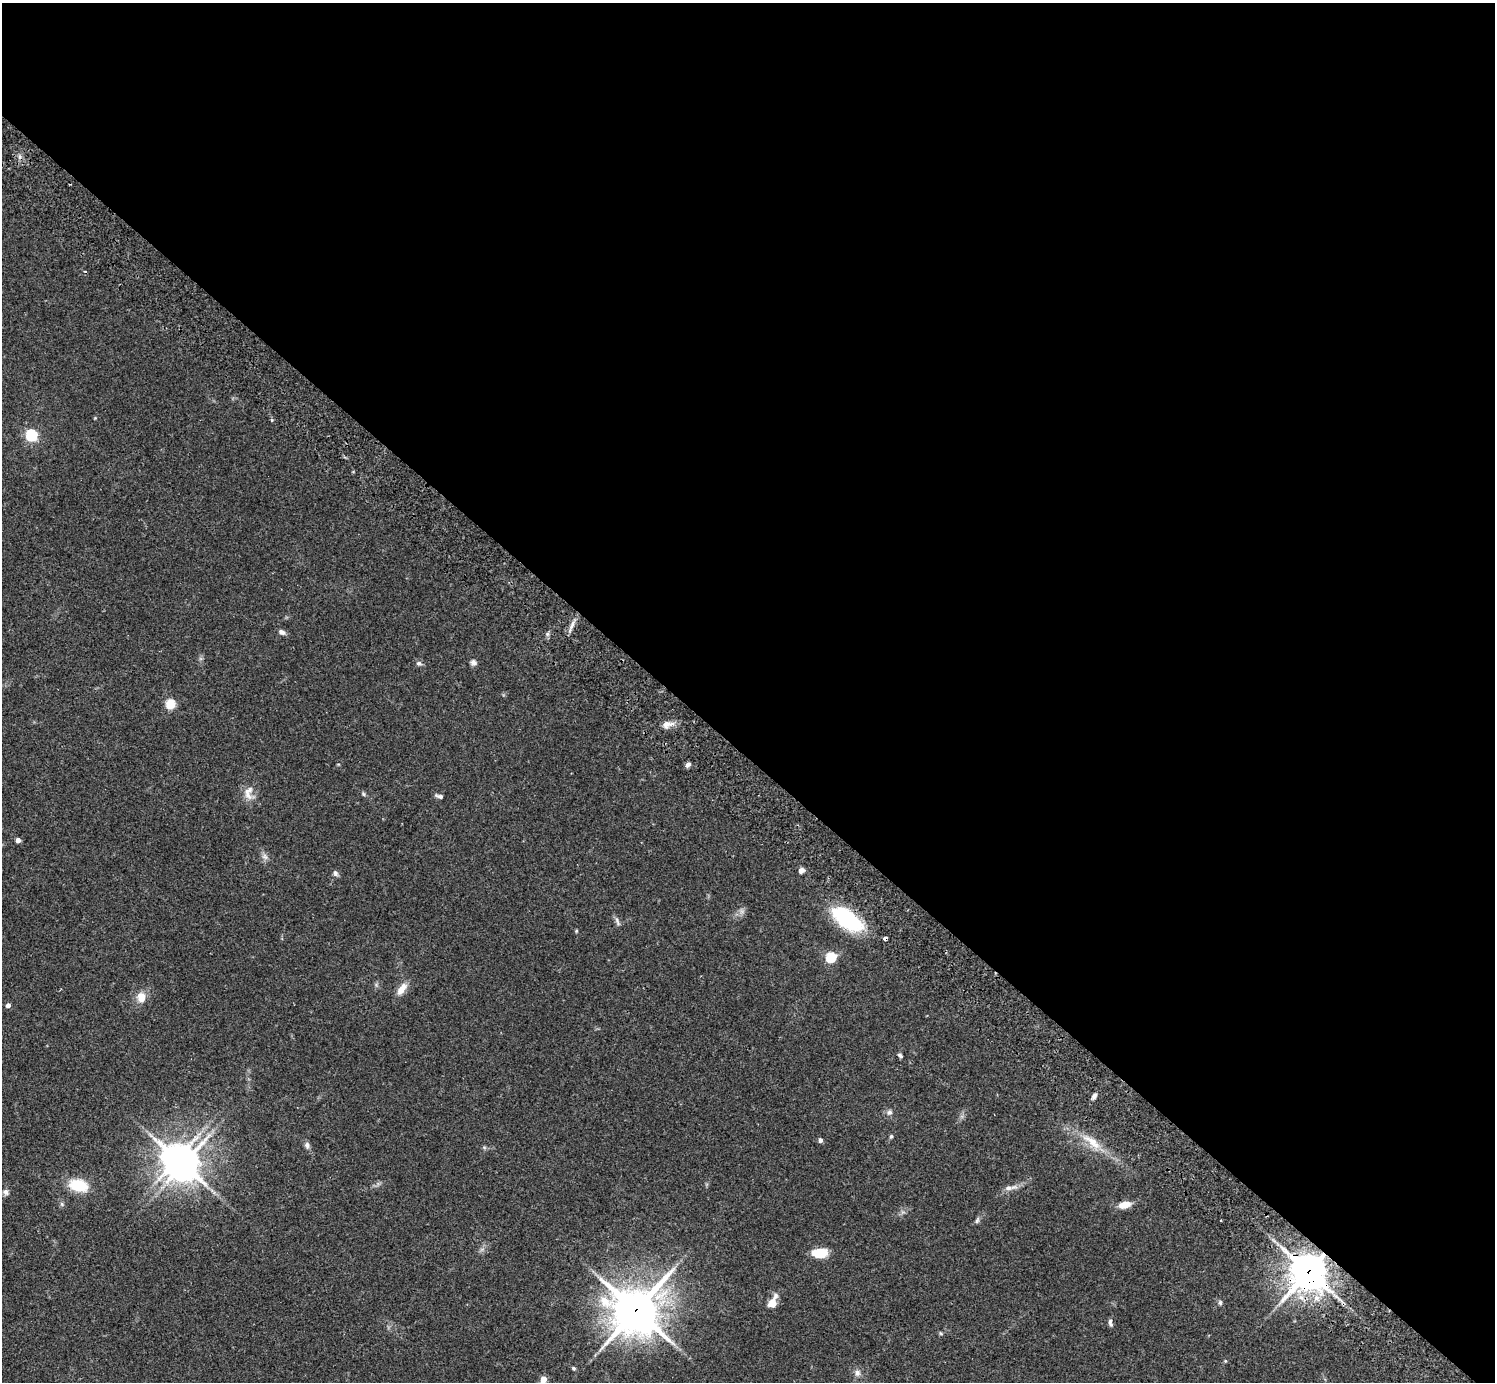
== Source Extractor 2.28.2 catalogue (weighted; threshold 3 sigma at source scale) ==
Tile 3 of 4 x 4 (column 3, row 1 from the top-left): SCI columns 3031-4523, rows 4484-5863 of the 6059 x 6069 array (HDU 1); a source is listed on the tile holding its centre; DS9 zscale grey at full resolution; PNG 1497 x 1384 px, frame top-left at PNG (2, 3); no overlay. Shown black and unused: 55% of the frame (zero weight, under 2 of 3 exposures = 3% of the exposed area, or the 3 px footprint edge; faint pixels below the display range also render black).
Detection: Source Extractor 2.28.2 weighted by HDU 2 'WHT'; one run over the whole footprint, this tile lists its part. Background 0.107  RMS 0.0065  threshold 0.029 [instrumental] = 3 sigma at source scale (4.5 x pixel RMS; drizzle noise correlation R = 1.50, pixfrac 1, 0.05/0.05 arcsec/px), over >= 5 px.
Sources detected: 53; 1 inside a brighter object's white glare — not listed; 3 inside a brighter listed object's ellipse — not listed separately; the other 49 listed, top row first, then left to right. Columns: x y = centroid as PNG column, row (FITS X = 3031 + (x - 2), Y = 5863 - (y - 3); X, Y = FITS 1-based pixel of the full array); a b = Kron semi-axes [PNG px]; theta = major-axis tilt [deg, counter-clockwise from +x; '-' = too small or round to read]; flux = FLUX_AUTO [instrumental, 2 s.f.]
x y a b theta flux
272 420 4 3 - 0.84
31 435 5 5 - 74
572 625 14 4 62 3.1
282 632 8 6 -28 2.5
547 634 6 4 72 1.2
474 662 8 6 -20 2.1
419 663 8 6 -11 1.8
170 704 5 5 - 38
666 724 14 8 15 4.8
688 765 6 5 - 2
363 794 6 4 -47 0.97
248 795 14 9 -51 5.1
439 796 10 4 -16 1.7
18 840 4 4 - 2.9
265 857 10 7 -38 2.5
801 871 7 5 48 2.3
335 873 8 6 -58 1.7
847 919 39 18 -38 48
617 921 13 5 -69 2
576 931 5 4 - 0.61
885 938 4 3 - 7.7
830 957 5 5 - 46
402 989 17 8 54 6.3
141 997 15 12 -88 6.7
8 1005 4 4 - 2.7
900 1055 7 4 -39 1.2
1094 1096 8 5 51 2.1
889 1112 7 7 - 2.2
891 1136 5 4 - 1
820 1140 4 4 - 2.3
1092 1142 35 11 -36 15
307 1145 8 6 -81 2.2
183 1164 11 9 54 910
78 1185 24 15 -13 17
1008 1188 12 7 8 3.3
6 1192 8 7 - 2
1124 1205 13 7 14 7.3
977 1220 9 5 65 1.4
820 1253 16 9 2 14
1309 1271 12 12 - 1400
1301 1298 7 6 - 2.9
773 1302 17 8 66 7.3
1220 1303 7 5 -75 1.2
636 1310 17 16 - 1800
1110 1323 10 5 -80 1.7
941 1333 6 4 -45 0.79
573 1368 5 4 - 0.98
857 1373 10 8 -89 2.7
543 1379 4 4 - 9.7
Overlapping masked pixels (flux is a lower limit): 4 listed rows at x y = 847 919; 885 938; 1309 1271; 636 1310